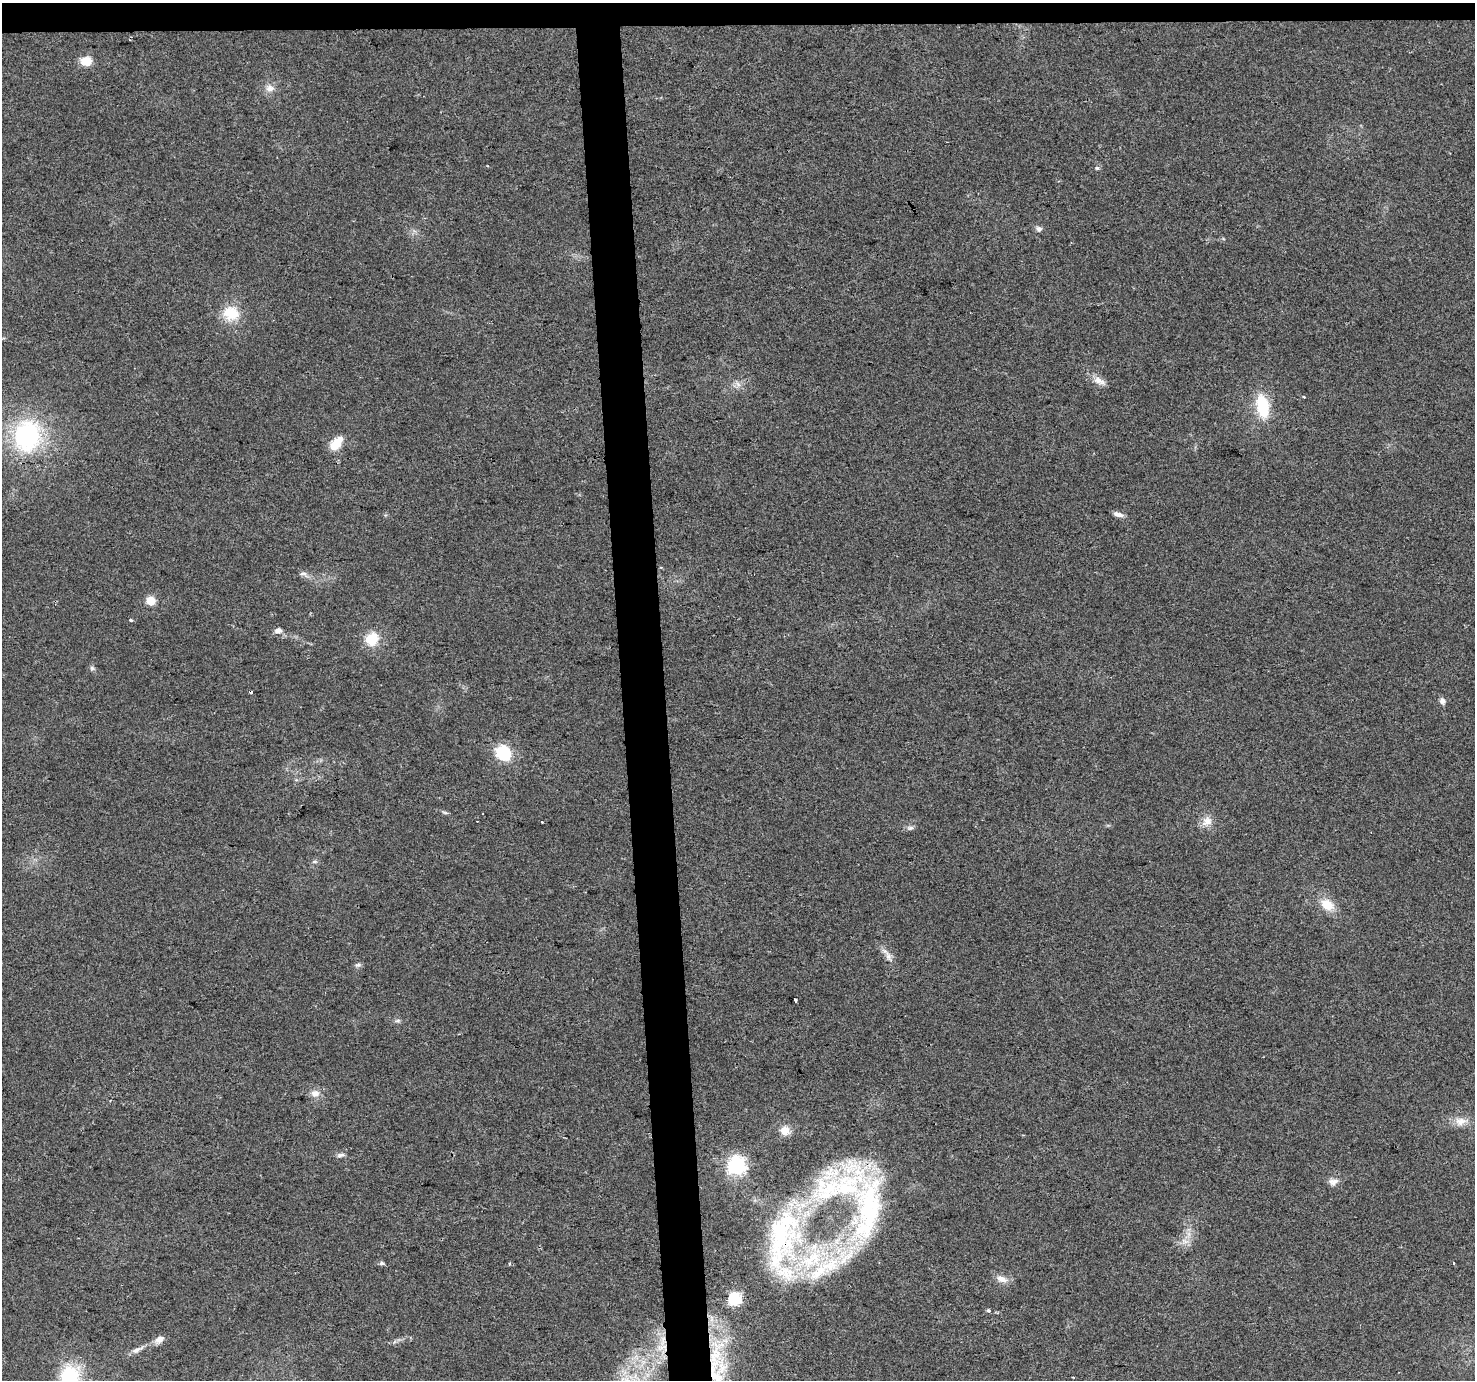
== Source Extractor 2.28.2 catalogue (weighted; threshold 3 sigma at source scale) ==
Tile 2 of 3 x 3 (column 2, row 1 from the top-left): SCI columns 1473-2945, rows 2781-4158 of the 4417 x 4158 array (HDU 1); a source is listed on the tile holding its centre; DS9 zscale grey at full resolution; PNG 1477 x 1382 px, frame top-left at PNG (2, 3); no overlay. Shown black and unused: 5% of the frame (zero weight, under 2 of 3 exposures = <1% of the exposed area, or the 3 px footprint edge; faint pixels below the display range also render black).
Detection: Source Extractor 2.28.2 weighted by HDU 2 'WHT'; one run over the whole footprint, this tile lists its part. Background 0.0484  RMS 0.0068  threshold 0.0304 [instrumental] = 3 sigma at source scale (4.5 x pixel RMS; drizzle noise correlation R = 1.50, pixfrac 1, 0.0396/0.0396 arcsec/px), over >= 5 px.
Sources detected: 58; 3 cosmic-ray / hot-pixel residue — not listed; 5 inside a brighter listed object's ellipse — not listed separately; the other 50 listed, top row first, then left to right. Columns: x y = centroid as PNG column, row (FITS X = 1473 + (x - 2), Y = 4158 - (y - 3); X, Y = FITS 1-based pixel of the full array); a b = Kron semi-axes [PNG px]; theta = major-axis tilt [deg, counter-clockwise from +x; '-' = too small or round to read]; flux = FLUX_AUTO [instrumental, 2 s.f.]
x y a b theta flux
86 61 12 10 -5 8.8
270 88 12 9 8 4.5
1097 168 5 4 - 0.99
1039 229 8 7 - 2.2
231 313 22 19 -11 18
1099 381 20 8 -25 5.5
738 384 8 5 -45 2.3
1262 406 28 14 -79 27
27 436 34 28 80 88
336 444 18 10 49 11
1118 514 12 5 -17 3.3
303 574 12 5 -7 2.3
150 601 5 5 - 28
131 620 3 3 - 4.5
278 630 10 7 9 2.9
372 639 13 12 - 18
92 668 7 5 -47 1.4
1442 701 8 7 - 2.6
503 753 14 12 -48 29
445 812 8 4 -9 1.2
1207 821 15 12 40 6.7
542 822 3 2 - 1.2
910 828 10 5 13 2
315 862 8 4 8 1.2
1327 905 16 11 -33 13
888 956 16 6 -70 4
358 965 9 5 8 1.6
795 1000 4 3 - 5.3
397 1021 8 3 19 1.2
315 1093 12 10 -8 5
1460 1121 17 12 4 7.5
785 1131 12 11 - 6.3
340 1155 11 5 13 2
737 1166 7 7 - 260
1333 1182 14 8 13 3.9
868 1209 128 47 -86 140
783 1237 91 44 76 130
1184 1241 10 4 -42 2.5
382 1263 7 5 -3 1.3
1454 1263 3 2 - 1.1
510 1264 4 3 - 0.71
824 1268 69 19 32 57
1002 1279 16 8 -19 5.4
735 1299 6 6 - 100
989 1311 4 3 - 1.6
159 1339 12 8 30 4.8
663 1341 17 7 83 7.6
137 1350 18 6 24 4.4
715 1374 67 17 -83 51
70 1377 26 22 -87 43
Overlapping masked pixels (flux is a lower limit): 4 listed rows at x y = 868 1209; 783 1237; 663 1341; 715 1374
Isophote crosses this tile's border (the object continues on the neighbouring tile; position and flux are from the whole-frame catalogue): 2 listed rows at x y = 715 1374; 70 1377